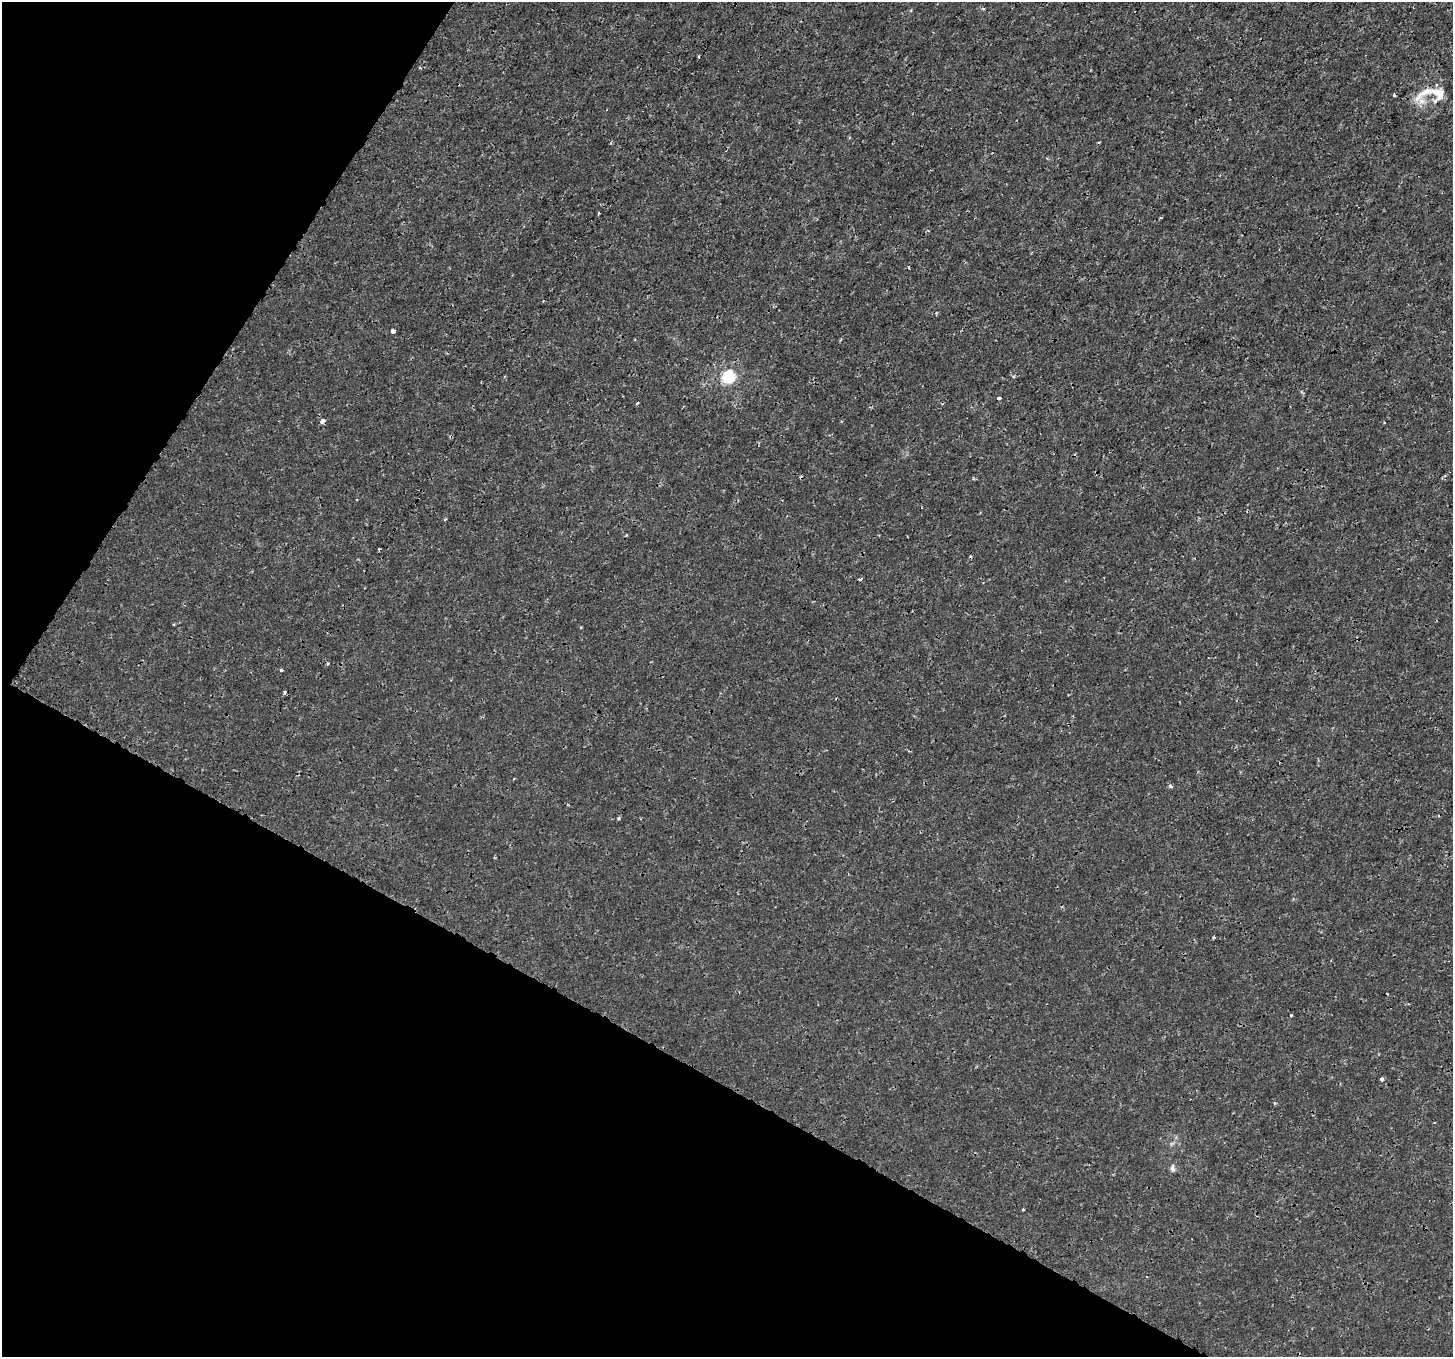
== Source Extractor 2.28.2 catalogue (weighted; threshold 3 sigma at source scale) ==
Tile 9 of 4 x 4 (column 1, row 3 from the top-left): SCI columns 33-1483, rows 1601-2955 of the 5878 x 5975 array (HDU 1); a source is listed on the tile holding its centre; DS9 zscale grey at full resolution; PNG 1455 x 1359 px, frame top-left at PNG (2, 2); no overlay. Shown black and unused: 29% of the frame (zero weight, under 3 of 4 exposures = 5% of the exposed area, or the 3 px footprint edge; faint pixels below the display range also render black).
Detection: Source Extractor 2.28.2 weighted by HDU 2 'WHT'; one run over the whole footprint, this tile lists its part. Background -9.67e-05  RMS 0.001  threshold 0.0045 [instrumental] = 3 sigma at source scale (4.5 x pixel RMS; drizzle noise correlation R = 1.50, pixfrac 1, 0.0396/0.0396 arcsec/px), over >= 5 px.
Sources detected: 22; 5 cosmic-ray / hot-pixel residue — not listed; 1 inside a brighter listed object's ellipse — not listed separately; the other 16 listed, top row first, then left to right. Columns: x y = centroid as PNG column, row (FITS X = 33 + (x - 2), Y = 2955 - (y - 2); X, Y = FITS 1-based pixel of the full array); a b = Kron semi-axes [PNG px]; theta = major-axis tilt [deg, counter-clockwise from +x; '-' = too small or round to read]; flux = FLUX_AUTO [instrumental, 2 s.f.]
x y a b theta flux
1439 94 24 20 -30 2.1
393 331 4 4 - 0.53
1013 376 5 3 - 0.11
728 377 6 6 - 14
637 403 4 3 - 0.12
323 421 6 5 - 0.29
445 519 4 3 - 0.098
860 579 4 3 - 0.24
281 670 3 3 - 0.16
285 692 4 3 - 0.23
1170 786 6 4 -18 0.19
619 818 4 4 - 0.12
1214 937 3 3 - 0.11
1291 1015 3 3 - 0.13
1382 1079 4 4 - 0.55
1172 1168 9 6 -70 0.29
Overlapping masked pixels (flux is a lower limit): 1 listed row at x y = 323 421